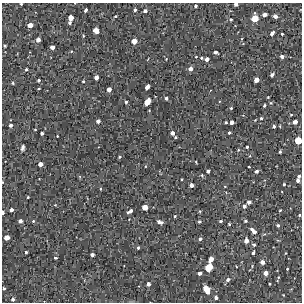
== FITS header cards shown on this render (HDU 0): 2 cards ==
NAXIS1  =                  300 / Width of image
NAXIS2  =                  300 / Height of image

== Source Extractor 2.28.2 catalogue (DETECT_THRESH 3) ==
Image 300 x 300 px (HDU 0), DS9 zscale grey, 1 PNG px = 1 image px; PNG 304 x 304 px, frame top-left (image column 1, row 300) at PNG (2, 3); no overlay
Background 2220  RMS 180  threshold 553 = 3 sigma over >= 5 px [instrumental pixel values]
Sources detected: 123; all 123 listed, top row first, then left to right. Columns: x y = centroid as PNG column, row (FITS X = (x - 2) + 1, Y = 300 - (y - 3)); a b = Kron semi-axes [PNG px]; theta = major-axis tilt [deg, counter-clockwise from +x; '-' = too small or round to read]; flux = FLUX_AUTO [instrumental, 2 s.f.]
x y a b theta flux
21 4 3 2 - 12000
236 4 4 3 - 38000
196 6 4 3 - 18000
85 10 4 3 - 28000
135 10 4 3 - 24000
145 11 4 3 - 34000
264 15 4 4 - 55000
115 16 4 3 - 12000
275 16 4 4 - 45000
71 18 5 4 - 110000
255 18 6 5 - 190000
231 19 4 3 - 15000
70 23 4 4 - 20000
30 25 5 4 - 93000
96 31 5 4 - 120000
272 33 5 3 - 46000
282 34 3 3 - 15000
83 36 4 2 - 11000
38 40 4 4 - 60000
134 41 5 4 - 110000
5 46 3 3 - 16000
52 47 4 4 - 55000
215 52 4 3 - 37000
282 56 4 4 - 38000
196 57 3 3 - 8100
202 58 3 3 - 17000
148 59 3 2 - 6900
207 59 4 4 - 49000
26 69 3 3 - 15000
190 69 5 4 - 53000
272 75 4 3 - 39000
96 77 4 4 - 61000
38 80 3 3 - 21000
256 80 4 4 - 85000
83 81 3 3 - 13000
13 83 4 4 - 12000
147 87 5 3 - 76000
38 89 3 2 - 9400
109 89 4 4 - 61000
268 97 3 2 - 9200
166 98 3 3 - 25000
126 102 3 3 - 20000
147 102 6 4 57 180000
271 103 4 4 - 13000
264 106 3 3 - 18000
231 108 3 3 - 13000
291 115 4 3 - 11000
261 118 4 3 - 15000
255 120 4 3 - 7800
98 121 4 4 - 44000
226 122 3 2 - 13000
232 122 4 4 - 48000
295 122 4 4 - 66000
11 125 4 4 - 30000
274 126 3 3 - 25000
35 129 3 2 - 8500
42 133 3 3 - 26000
172 133 4 4 - 45000
229 133 3 3 - 16000
57 136 2 2 - 7700
175 137 3 2 - 11000
298 141 5 5 - 210000
247 147 3 3 - 17000
23 148 5 3 - 27000
238 150 4 3 - 11000
280 152 3 3 - 17000
119 157 4 3 - 13000
196 162 3 2 - 8700
40 164 4 4 - 66000
249 167 3 2 - 10000
208 171 3 3 - 29000
256 171 4 3 - 33000
202 175 4 4 - 12000
299 176 3 3 - 22000
182 179 3 2 - 9800
298 180 4 4 - 34000
2 182 3 2 - 7700
284 184 3 3 - 15000
191 185 4 4 - 49000
225 186 3 2 - 7800
101 189 4 2 - 9800
28 197 3 2 - 11000
249 202 4 4 - 41000
244 206 4 4 - 38000
145 207 5 4 - 120000
11 210 4 3 - 37000
280 210 4 3 - 11000
130 211 6 3 32 44000
200 211 4 3 - 9800
3 212 4 2 - 37000
299 215 3 3 - 13000
175 216 3 3 - 14000
20 221 4 3 - 39000
33 221 3 3 - 11000
199 221 4 4 - 17000
221 221 3 3 - 18000
245 221 3 3 - 18000
160 222 6 3 -16 43000
229 224 3 3 - 14000
278 225 4 3 - 20000
253 231 8 4 -43 66000
7 238 4 4 - 98000
200 239 4 3 - 24000
246 241 5 4 - 61000
254 245 4 3 - 17000
138 248 3 3 - 17000
26 252 3 3 - 20000
253 253 4 3 - 23000
92 255 4 3 - 40000
55 258 3 3 - 15000
211 259 5 4 - 84000
262 262 4 4 - 50000
209 267 6 5 - 240000
287 269 2 2 - 9300
199 273 4 3 - 40000
266 273 4 4 - 64000
228 280 5 4 - 29000
148 284 4 3 - 48000
269 284 2 2 - 13000
4 288 3 2 - 16000
207 289 7 5 -63 200000
216 297 4 3 - 36000
13 299 4 3 - 26000
At the frame edge (FLAGS 8, measured only in part): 5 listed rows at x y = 21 4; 236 4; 298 141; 2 182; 3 212